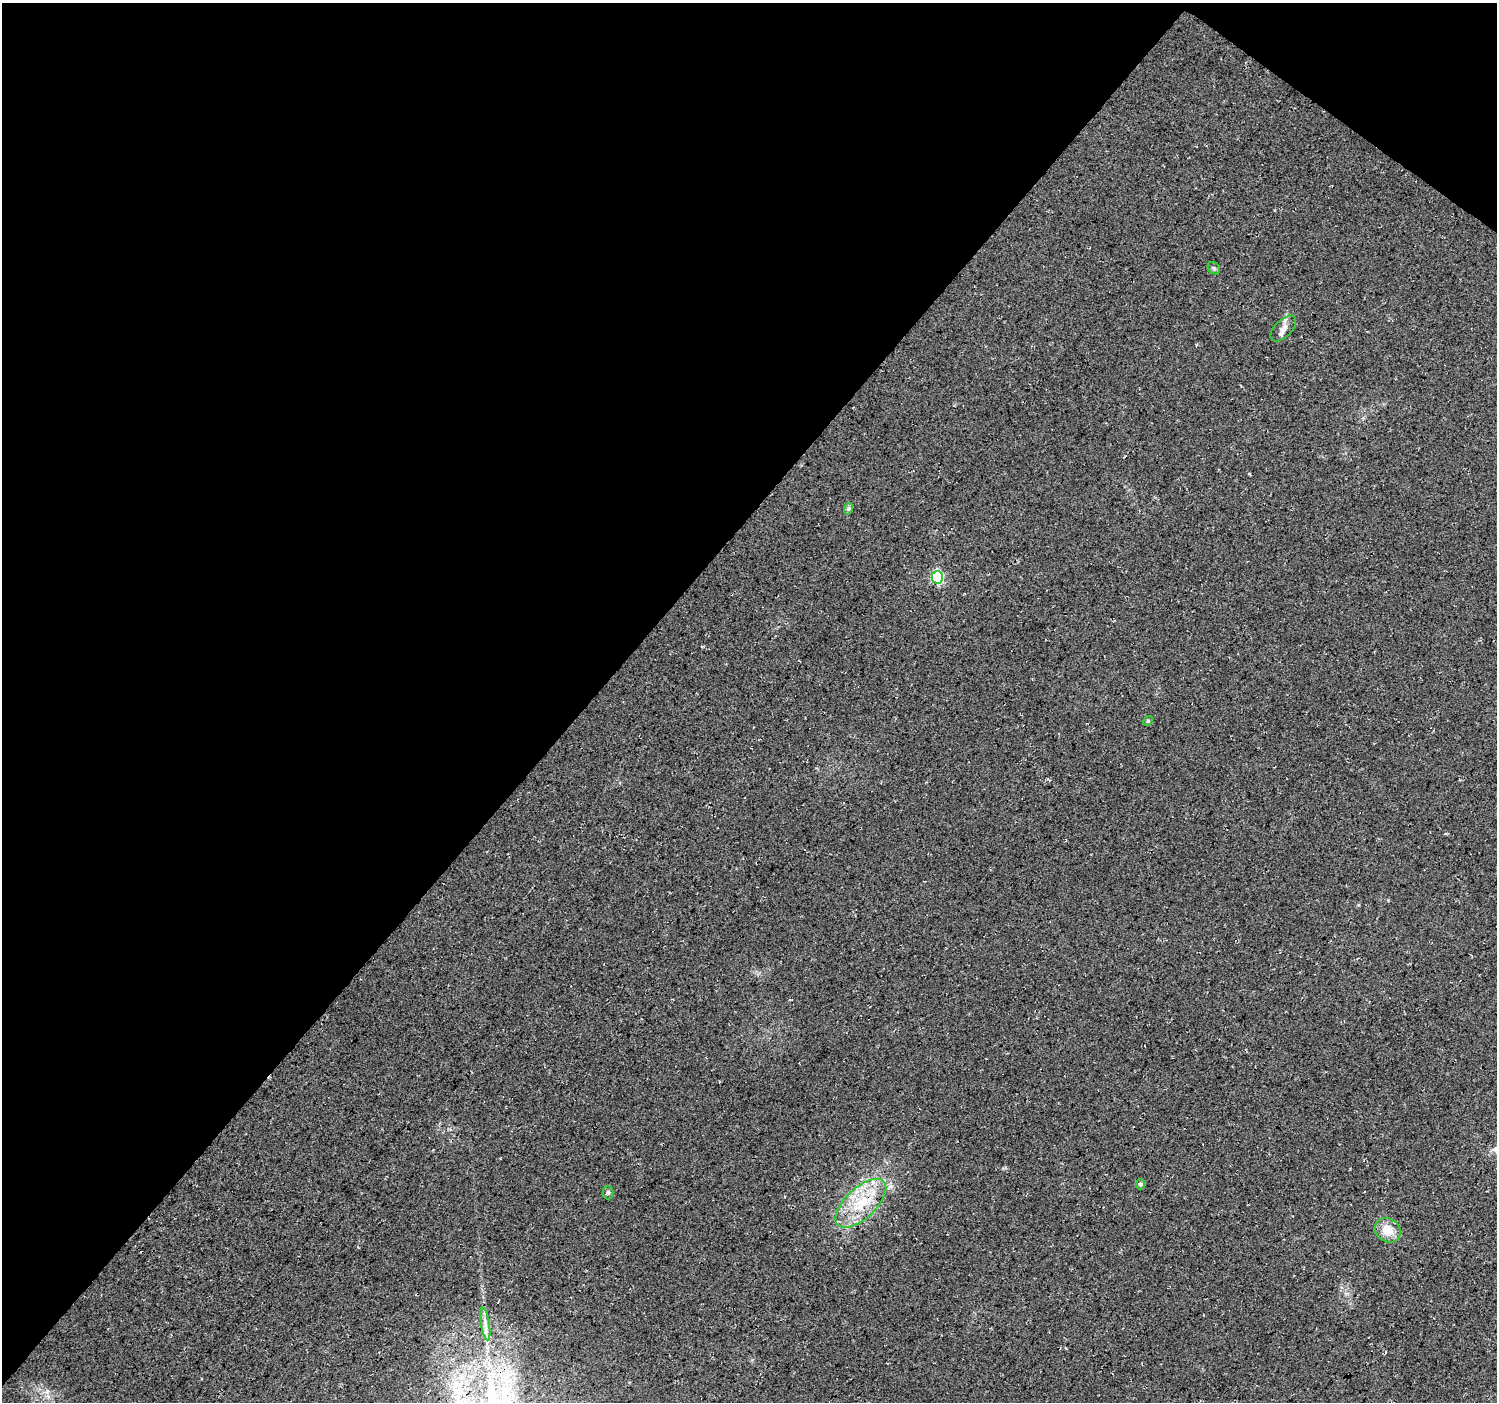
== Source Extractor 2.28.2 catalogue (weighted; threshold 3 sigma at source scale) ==
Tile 2 of 4 x 4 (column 2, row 1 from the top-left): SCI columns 1495-2989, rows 4376-5775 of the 5985 x 6016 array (HDU 1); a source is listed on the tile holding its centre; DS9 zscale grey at full resolution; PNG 1499 x 1404 px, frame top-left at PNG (2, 3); each listed source drawn as its Kron ellipse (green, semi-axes under 4 px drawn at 4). Shown black and unused: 41% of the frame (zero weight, under 3 of 4 exposures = <1% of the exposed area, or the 3 px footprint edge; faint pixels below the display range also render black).
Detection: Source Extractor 2.28.2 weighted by HDU 2 'WHT'; one run over the whole footprint, this tile lists its part. Background 0.05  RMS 0.0084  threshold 0.0379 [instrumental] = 3 sigma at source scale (4.5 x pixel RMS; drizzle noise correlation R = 1.50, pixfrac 1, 0.0396/0.0396 arcsec/px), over >= 5 px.
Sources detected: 10; all 10 listed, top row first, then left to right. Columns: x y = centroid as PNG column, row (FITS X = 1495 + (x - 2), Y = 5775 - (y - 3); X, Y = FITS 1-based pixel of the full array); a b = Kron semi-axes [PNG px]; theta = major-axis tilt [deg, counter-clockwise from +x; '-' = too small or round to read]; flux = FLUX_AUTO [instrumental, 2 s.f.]
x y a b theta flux
1214 268 7 5 -45 1.5
1283 328 16 8 46 5.7
848 509 6 4 71 1.5
937 577 6 6 - 88
1148 721 5 4 - 1
1140 1184 5 4 - 1.8
608 1193 7 5 -89 1.6
861 1203 32 15 43 34
1388 1230 14 11 -39 14
485 1324 16 4 -81 4.9
Overlapping masked pixels (flux is a lower limit): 1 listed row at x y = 861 1203